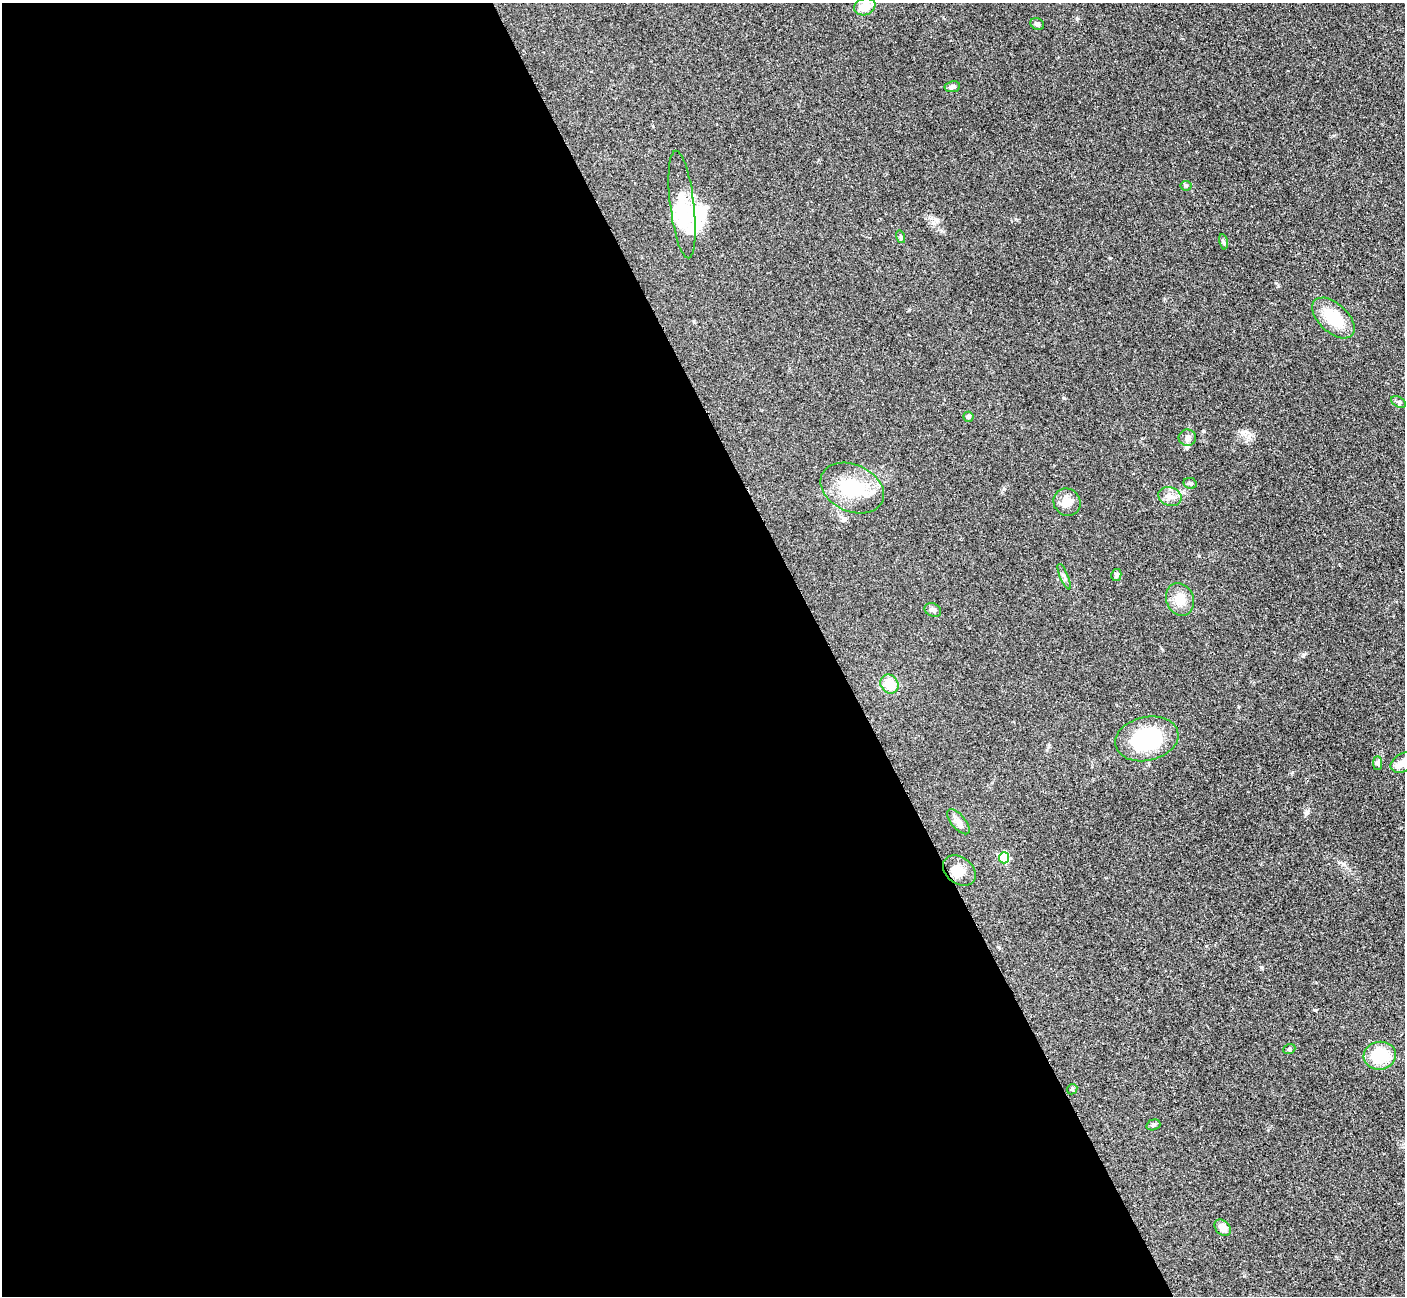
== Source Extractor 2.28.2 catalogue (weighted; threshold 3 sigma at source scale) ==
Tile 9 of 4 x 4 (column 1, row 3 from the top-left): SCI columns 18-1420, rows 1593-2886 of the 5647 x 5638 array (HDU 1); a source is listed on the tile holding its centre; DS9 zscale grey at full resolution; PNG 1407 x 1298 px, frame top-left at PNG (2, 3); each listed source drawn as its Kron ellipse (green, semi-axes under 4 px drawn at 4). Shown black and unused: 59% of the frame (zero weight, under 3 of 4 exposures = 2% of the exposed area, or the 3 px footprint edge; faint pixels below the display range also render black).
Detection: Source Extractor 2.28.2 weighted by HDU 2 'WHT'; one run over the whole footprint, this tile lists its part. Background 0.0833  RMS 0.0058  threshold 0.026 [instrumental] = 3 sigma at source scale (4.5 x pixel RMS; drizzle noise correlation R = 1.50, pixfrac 1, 0.05/0.05 arcsec/px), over >= 5 px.
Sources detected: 38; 4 inside a brighter object's white glare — neither listed nor drawn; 3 inside a brighter listed object's ellipse — not listed separately; the other 31 listed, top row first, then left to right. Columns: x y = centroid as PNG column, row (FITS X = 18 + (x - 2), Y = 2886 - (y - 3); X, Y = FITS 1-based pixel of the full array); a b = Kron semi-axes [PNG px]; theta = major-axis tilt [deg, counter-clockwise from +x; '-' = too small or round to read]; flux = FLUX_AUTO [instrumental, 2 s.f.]
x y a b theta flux
865 7 11 8 21 8.5
1037 24 7 5 -25 1.5
952 87 8 5 9 1.7
1186 186 5 5 - 0.81
682 205 54 12 -83 18
901 237 6 4 -73 0.87
1223 242 8 4 -81 0.97
1333 318 25 14 -43 20
1398 402 8 5 -27 1.1
968 417 5 5 - 1.2
1187 438 9 8 - 2.5
1190 483 7 5 -11 1.2
852 488 33 23 -24 29
1170 496 12 9 -20 3.8
1067 502 14 13 - 6.5
1116 575 6 5 - 1.5
1064 577 14 3 -67 1.2
1180 599 17 13 -70 8.7
933 610 9 6 -26 2.2
889 684 10 8 -51 12
1147 739 32 22 12 48
1404 762 14 9 28 5.5
1378 763 7 4 -90 1
958 822 15 7 -50 3.6
1004 858 5 5 - 30
959 871 18 13 -39 6
1289 1049 6 5 - 0.97
1380 1056 16 14 8 23
1072 1089 5 4 - 0.75
1153 1125 7 5 16 1.1
1223 1228 9 7 -46 4.7
Isophote crosses this tile's border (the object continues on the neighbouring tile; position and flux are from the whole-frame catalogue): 1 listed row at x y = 1404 762
Unlisted compact peaks at least as high as the median listed source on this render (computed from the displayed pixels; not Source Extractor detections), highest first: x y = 1243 432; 1064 398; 1261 967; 1303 655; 1307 812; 1004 489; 1278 286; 1077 19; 1110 258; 1016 219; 1343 864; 1253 436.